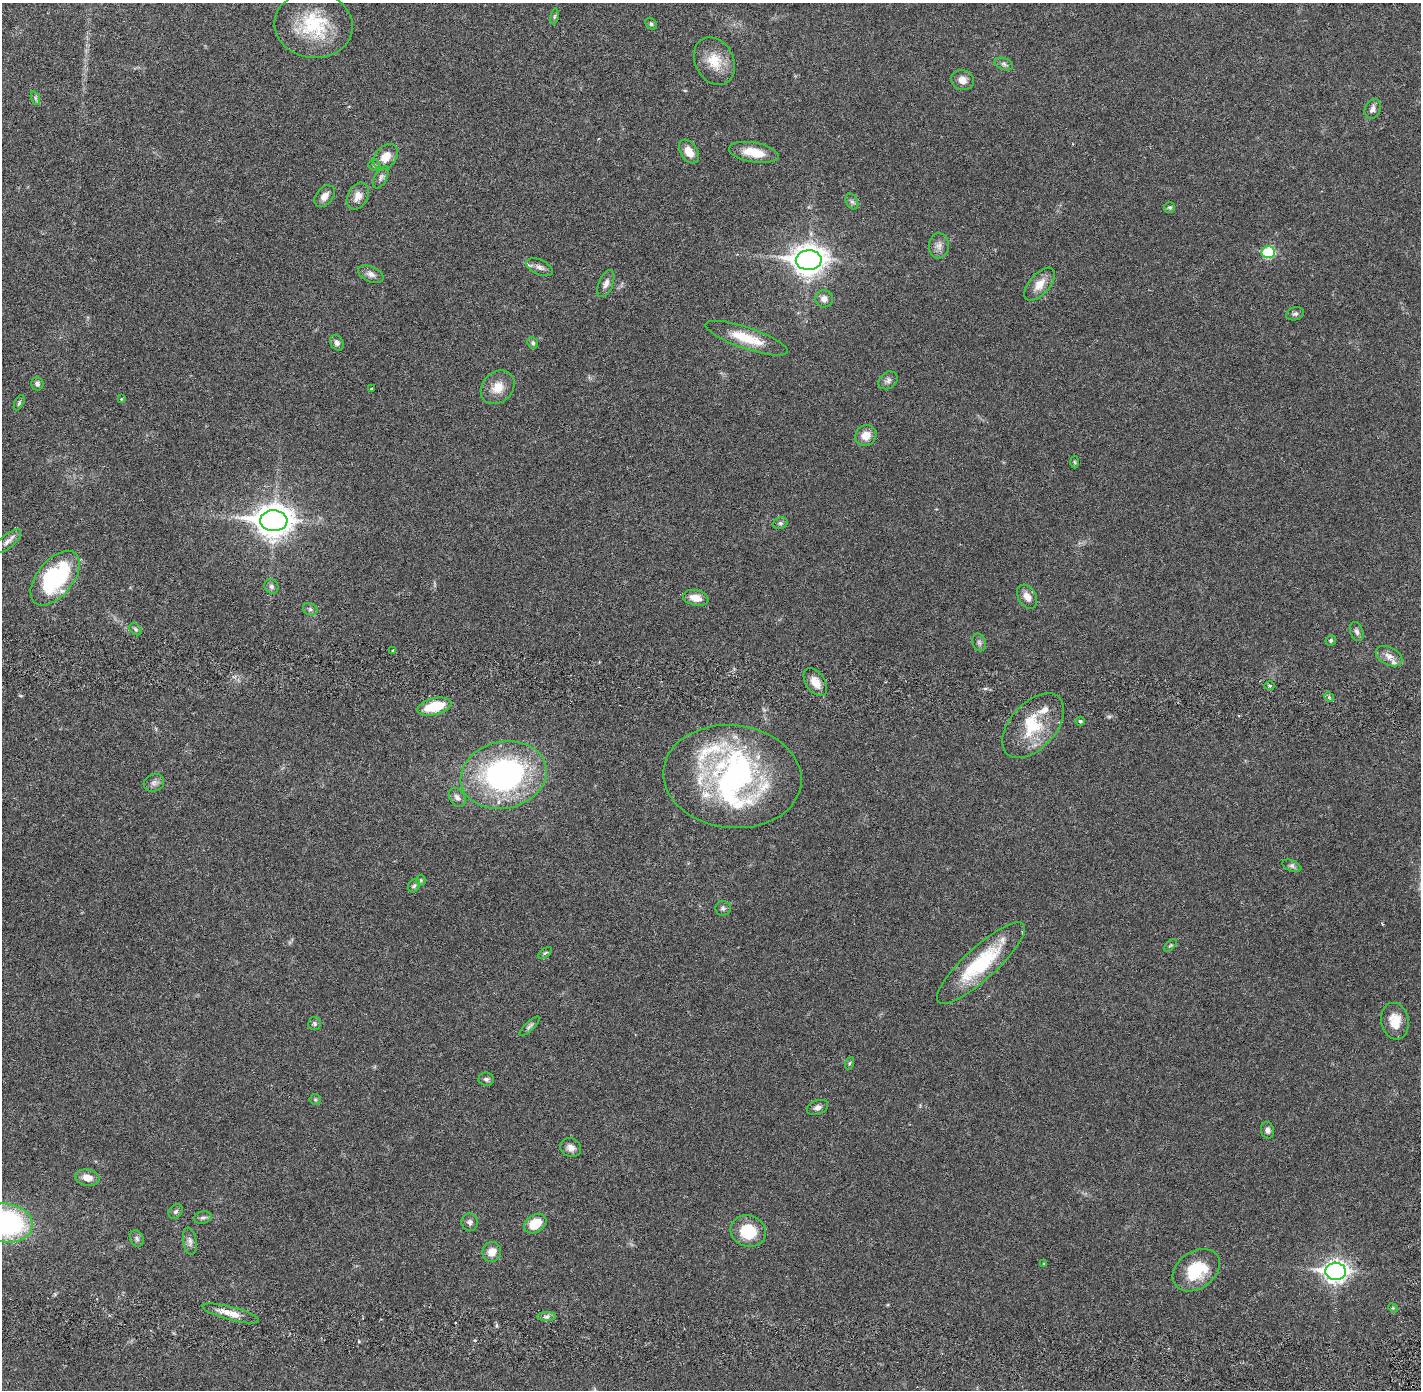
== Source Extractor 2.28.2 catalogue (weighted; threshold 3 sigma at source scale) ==
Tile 7 of 4 x 4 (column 3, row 2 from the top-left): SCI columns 2920-4338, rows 2882-4269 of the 5842 x 5871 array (HDU 1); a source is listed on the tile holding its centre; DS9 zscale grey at full resolution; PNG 1423 x 1392 px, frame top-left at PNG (2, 3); each listed source drawn as its Kron ellipse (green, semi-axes under 4 px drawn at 4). Shown black and unused: <1% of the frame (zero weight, under 2 of 6 exposures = <1% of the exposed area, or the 3 px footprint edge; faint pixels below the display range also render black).
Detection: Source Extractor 2.28.2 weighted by HDU 2 'WHT'; one run over the whole footprint, this tile lists its part. Background 0.0208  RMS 0.0032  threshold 0.013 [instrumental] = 3 sigma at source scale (4.09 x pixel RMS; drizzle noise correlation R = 1.36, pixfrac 0.8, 0.05/0.05 arcsec/px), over >= 5 px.
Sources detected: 104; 2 inside a brighter object's white glare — neither listed nor drawn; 9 inside a brighter listed object's ellipse — not listed separately; the other 93 listed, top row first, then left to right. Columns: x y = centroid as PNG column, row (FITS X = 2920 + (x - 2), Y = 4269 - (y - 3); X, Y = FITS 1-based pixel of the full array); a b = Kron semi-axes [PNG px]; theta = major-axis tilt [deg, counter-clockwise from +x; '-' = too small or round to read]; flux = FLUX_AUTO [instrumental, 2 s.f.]
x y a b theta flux
554 16 8 4 80 0.3
651 24 6 5 - 0.39
313 25 39 33 -7 12
714 61 25 19 -62 4.7
1004 64 9 5 -20 0.53
963 80 11 10 - 1.4
35 98 7 4 -71 0.39
1373 109 10 7 68 0.93
689 152 13 8 -56 2.1
754 152 25 10 -10 4
386 157 14 10 50 2.6
374 165 5 5 - 0.36
381 177 12 6 63 0.66
325 196 12 8 51 1.4
358 196 14 10 62 1.8
852 202 8 5 -62 0.45
1170 207 5 5 - 0.36
939 246 12 10 88 1.2
1268 252 7 6 - 12
809 260 13 10 2 250
539 267 14 7 -25 0.98
371 274 13 7 -23 1.1
606 284 14 7 68 1
1039 284 20 10 49 2.3
824 299 8 8 - 1.1
1295 314 9 6 17 0.52
747 338 43 10 -19 6
337 343 8 6 -56 0.73
533 343 6 5 - 0.43
888 380 10 8 36 0.74
37 384 7 6 - 0.55
498 387 19 15 45 2.9
372 389 3 3 - 0.49
121 399 3 3 - 0.29
19 403 8 4 63 0.32
866 436 11 10 - 2.1
1074 462 6 4 -88 0.24
274 521 13 10 -2 330
780 523 7 5 20 0.43
7 541 17 6 39 1
55 578 32 18 50 20
271 587 7 6 - 0.54
1027 597 13 9 -60 1.6
696 598 13 7 -12 2.3
310 609 7 6 - 0.44
136 629 7 5 -42 0.33
1357 631 10 6 -71 0.62
1331 640 5 5 - 0.38
979 642 9 6 -73 0.5
393 651 4 3 - 0.26
1389 656 14 9 -27 1.5
815 682 15 9 -55 2.3
1269 686 5 4 - 0.32
1329 697 5 4 - 0.28
434 707 17 8 14 6.3
1080 721 4 4 - 0.35
1033 726 38 23 48 8.6
504 775 43 33 13 43
732 777 69 51 -6 41
154 783 10 8 26 0.84
457 797 10 7 -57 0.88
1292 866 10 5 -23 0.49
421 880 5 5 - 0.23
414 886 7 5 54 0.38
723 908 7 7 - 0.52
1170 945 8 3 45 0.27
545 953 8 4 35 0.27
981 963 58 16 42 14
1395 1021 18 13 -80 3.3
315 1024 7 6 - 0.46
530 1026 13 4 44 0.51
850 1063 6 4 70 0.26
486 1079 8 6 -7 0.5
315 1099 5 5 - 0.29
817 1107 11 7 21 0.83
1267 1130 8 6 -76 0.72
571 1148 11 9 -23 1.2
87 1178 12 8 -10 1.9
176 1211 8 6 46 0.48
203 1218 9 6 13 0.51
470 1222 9 8 - 0.7
6 1223 27 19 -7 35
535 1224 12 8 32 4.1
748 1231 18 15 -21 6.5
137 1239 8 6 -61 0.53
190 1241 14 6 -80 0.8
492 1252 10 9 - 1.8
1044 1264 4 3 - 0.19
1196 1270 26 18 34 7.7
1336 1271 10 8 -2 110
1393 1308 5 4 - 0.19
231 1313 29 6 -15 2.6
546 1317 9 4 0 0.58
Isophote crosses this tile's border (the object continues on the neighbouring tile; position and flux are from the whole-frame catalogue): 1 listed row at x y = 6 1223